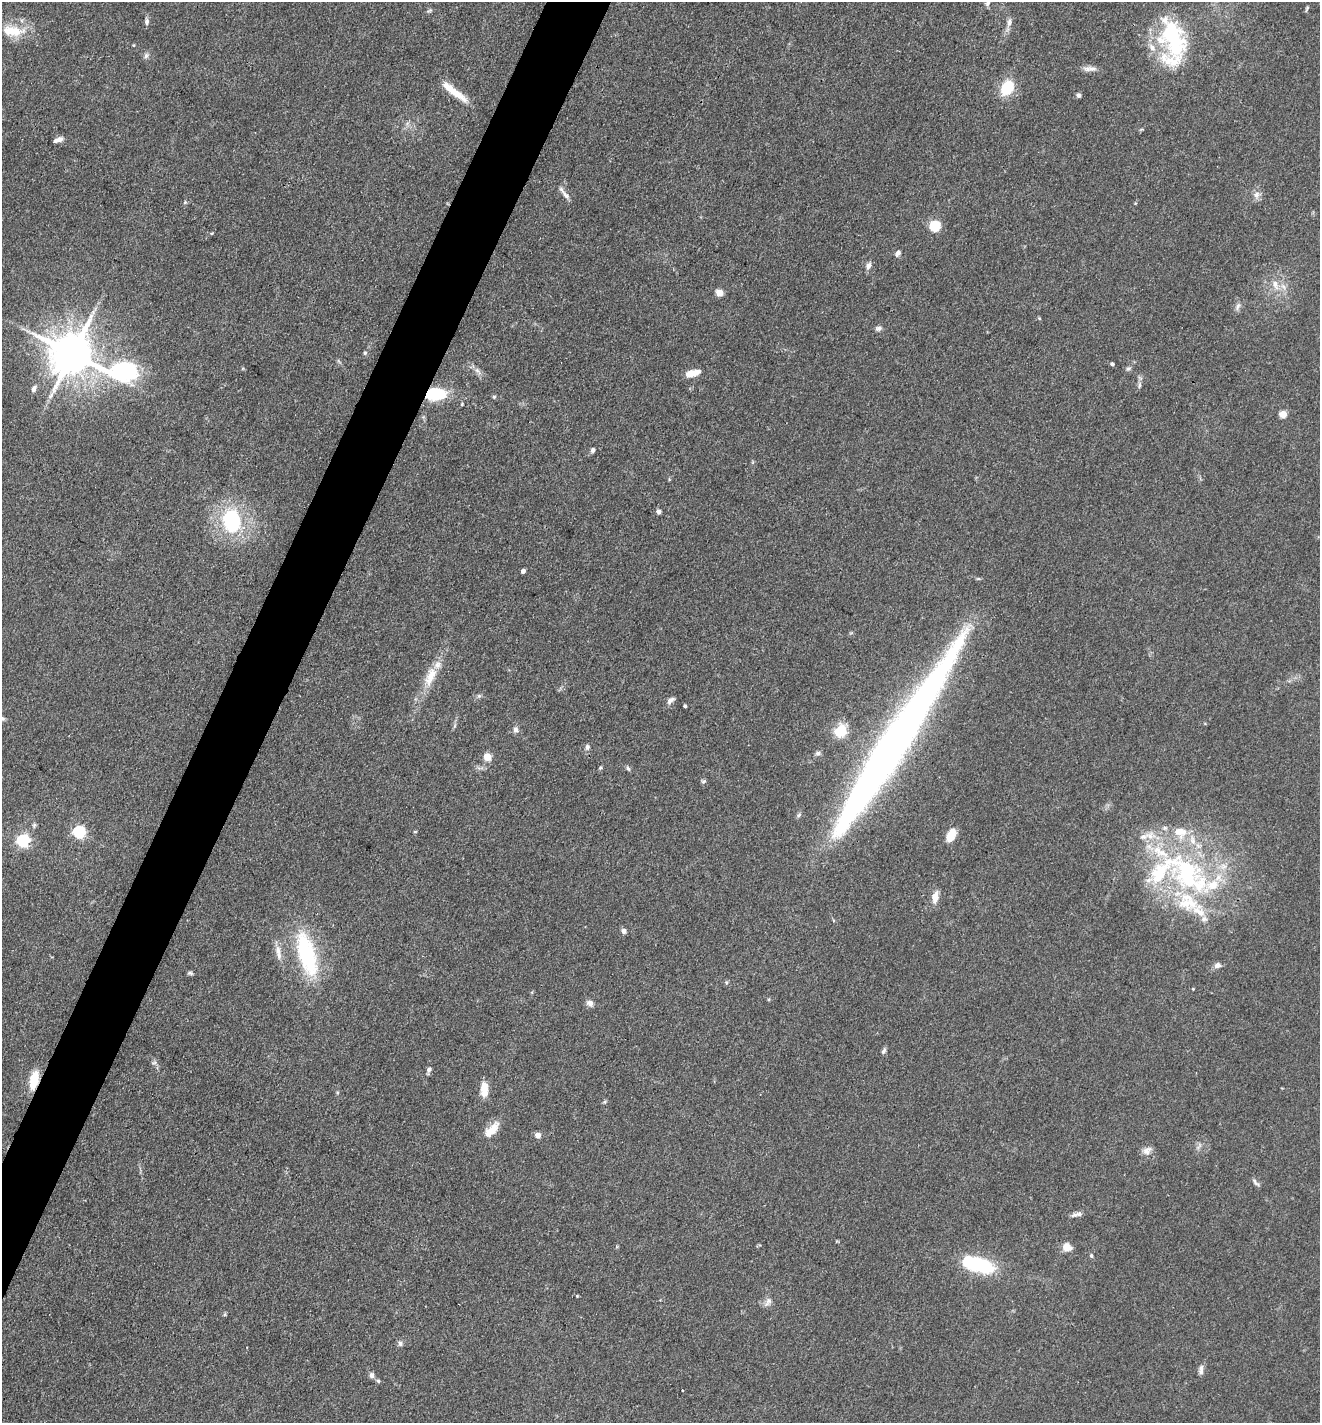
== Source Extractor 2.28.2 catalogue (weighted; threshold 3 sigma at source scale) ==
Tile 7 of 4 x 4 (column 3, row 2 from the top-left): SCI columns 2916-4233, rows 2844-4264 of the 5695 x 5686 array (HDU 1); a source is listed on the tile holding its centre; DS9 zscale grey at full resolution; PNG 1322 x 1425 px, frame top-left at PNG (2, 2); no overlay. Shown black and unused: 4% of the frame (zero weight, under 3 of 4 exposures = <1% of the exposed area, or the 3 px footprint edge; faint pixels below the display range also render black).
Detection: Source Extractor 2.28.2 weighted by HDU 2 'WHT'; one run over the whole footprint, this tile lists its part. Background 0.0839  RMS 0.0064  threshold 0.0286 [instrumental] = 3 sigma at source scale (4.5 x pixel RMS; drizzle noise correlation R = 1.50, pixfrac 1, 0.05/0.05 arcsec/px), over >= 5 px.
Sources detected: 111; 3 inside a brighter object's white glare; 1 cosmic-ray / hot-pixel residue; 1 long thin detection or spike segment (spike, bleed or trail) — not listed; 16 inside a brighter listed object's ellipse — not listed separately; the other 90 listed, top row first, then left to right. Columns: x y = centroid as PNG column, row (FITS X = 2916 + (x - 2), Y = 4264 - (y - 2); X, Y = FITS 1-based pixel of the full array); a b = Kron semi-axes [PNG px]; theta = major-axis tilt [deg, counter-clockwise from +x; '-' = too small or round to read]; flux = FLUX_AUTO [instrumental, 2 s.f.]
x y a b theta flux
988 3 10 5 70 2
1307 9 8 3 64 0.9
429 11 7 4 19 0.98
147 22 8 6 82 2
1009 22 14 6 84 3
12 31 29 13 -7 17
1174 43 50 31 -78 53
133 45 5 3 - 0.54
146 56 8 6 87 1.8
1091 69 15 7 -7 3.7
1007 88 17 12 59 19
453 91 35 7 -38 14
1078 95 6 5 - 1.6
58 140 10 5 21 3.5
566 195 14 7 -49 3.5
1256 195 10 8 60 3.6
185 202 5 4 - 0.88
935 226 5 5 - 56
898 253 8 6 57 2.1
869 266 10 6 74 2.7
1275 284 15 8 -65 6.5
719 293 5 5 - 14
1238 306 11 6 69 2.4
1039 318 5 4 - 0.65
878 328 9 6 13 1.9
365 353 5 5 - 1
73 354 23 11 -19 2900
1112 364 5 4 - 1.1
1128 368 7 5 31 1.4
477 371 12 6 -48 2.9
693 373 16 7 13 9.2
1139 385 9 5 78 1.7
34 389 9 6 70 2.6
435 394 17 11 5 32
494 397 5 4 - 1.1
462 404 5 4 - 0.64
1283 414 5 4 - 17
593 450 6 5 - 2
753 462 6 4 71 0.73
659 512 4 4 - 3.4
231 521 21 16 -82 58
523 571 4 4 - 2.8
430 676 32 13 67 14
479 696 6 5 - 1.2
671 700 11 6 40 2.6
685 706 3 3 - 1.3
2 718 7 6 - 1.5
516 729 8 7 - 2.2
840 731 12 10 53 18
587 747 8 6 90 1.8
818 753 8 5 9 1.5
487 757 5 5 - 21
600 768 5 4 - 0.79
628 768 7 4 -58 1.3
703 781 7 4 19 1
799 815 8 5 29 1.3
34 825 7 5 70 1.3
415 831 5 3 - 0.6
79 832 6 5 - 92
1150 835 15 12 -10 8.6
951 836 15 8 65 9.1
23 841 6 5 - 120
1187 873 52 42 -66 120
935 897 13 7 81 6.6
624 931 6 5 - 2.5
278 952 22 7 -80 6
307 954 46 17 -74 65
1217 965 8 7 - 2.7
190 973 8 5 -11 1.2
1193 989 4 3 - 0.46
590 1003 9 7 -38 3.2
884 1051 8 5 61 1.6
154 1063 7 4 2 1.2
429 1070 9 5 71 2.1
34 1080 17 8 77 17
484 1086 11 8 83 7.2
492 1130 24 10 47 9.7
538 1135 4 4 - 7.2
1147 1151 13 9 32 3.9
1255 1182 12 4 -48 1.7
1079 1214 11 6 11 2.7
1067 1247 10 9 - 6.4
1091 1256 6 4 -87 1
979 1265 30 15 -17 48
577 1296 4 3 - 0.59
768 1302 14 7 57 3.3
400 1344 8 6 -87 1.7
1201 1370 14 6 84 2.7
372 1375 6 6 - 2.5
378 1381 5 4 - 1.1
Overlapping masked pixels (flux is a lower limit): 2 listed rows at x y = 435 394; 34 1080
Isophote crosses this tile's border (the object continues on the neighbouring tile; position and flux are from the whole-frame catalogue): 2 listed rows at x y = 988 3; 2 718